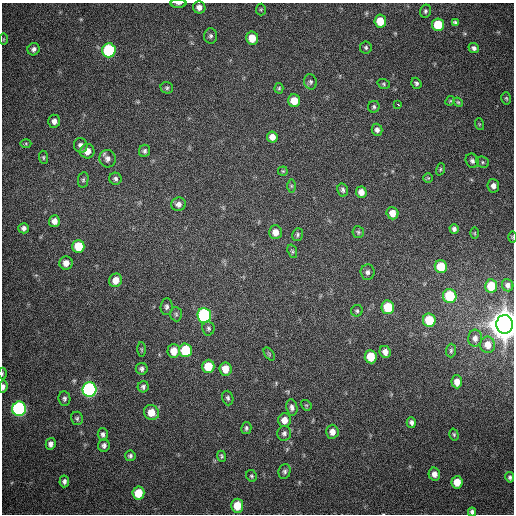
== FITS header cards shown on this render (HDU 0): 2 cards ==
NAXIS1  =                  512
NAXIS2  =                  512

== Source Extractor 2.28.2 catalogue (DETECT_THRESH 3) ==
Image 512 x 512 px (HDU 0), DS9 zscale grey, 1 PNG px = 1 image px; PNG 516 x 516 px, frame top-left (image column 1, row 512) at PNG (2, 3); each listed source drawn as its Kron ellipse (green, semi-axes under 4 px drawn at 4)
Background 408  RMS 11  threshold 32.4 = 3 sigma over >= 5 px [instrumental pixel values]
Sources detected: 117; all 117 listed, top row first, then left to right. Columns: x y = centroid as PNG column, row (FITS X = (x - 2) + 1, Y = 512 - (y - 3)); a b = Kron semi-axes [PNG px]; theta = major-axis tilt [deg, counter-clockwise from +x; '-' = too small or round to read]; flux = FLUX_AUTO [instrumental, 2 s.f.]
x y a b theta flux
179 3 8 3 1 1.6e+03
199 7 6 6 - 4.1e+03
261 9 6 5 - 1.0e+03
425 11 7 5 76 1.5e+03
380 21 6 6 - 1.6e+04
455 22 4 3 - 1.3e+03
438 25 6 6 - 2.7e+04
211 36 7 6 - 1.9e+03
252 38 6 6 - 1.2e+04
3 39 6 3 89 7.8e+02
366 47 6 6 - 1.5e+03
474 48 5 5 - 2.2e+03
34 49 6 6 - 2.5e+03
109 50 7 6 - 7.7e+04
310 82 8 6 -77 1.8e+03
416 83 6 5 - 1.6e+03
384 84 6 4 -19 1.1e+03
167 88 6 5 - 1.4e+03
279 88 5 4 - 9.5e+02
506 98 6 4 -74 1.0e+03
294 101 6 6 - 1.2e+04
450 101 5 4 - 7.7e+02
458 102 5 4 - 9.0e+02
398 105 3 3 - 3.4e+03
374 107 6 5 - 1.4e+03
54 121 6 6 - 3.6e+03
479 124 6 4 -72 8.5e+02
377 130 6 5 - 2.6e+03
272 137 5 5 - 5.2e+03
26 143 5 3 - 6.9e+02
81 145 7 6 - 3.2e+03
87 151 7 7 - 6.7e+03
145 151 6 5 - 1.7e+03
43 157 7 4 -84 1.1e+03
107 159 9 8 - 3.6e+03
472 161 7 6 - 2.1e+03
483 162 7 5 -22 1.2e+03
440 169 6 4 71 9.5e+02
283 171 4 4 - 8.5e+02
428 178 5 5 - 9.5e+02
115 179 6 6 - 1.9e+03
83 180 8 5 80 1.4e+03
291 186 6 4 -90 1.0e+03
493 186 7 6 - 3.5e+03
343 190 7 5 -77 1.6e+03
361 192 6 5 - 5.3e+03
178 204 7 7 - 3.3e+03
392 213 6 6 - 7.4e+03
54 221 6 5 - 4.4e+03
24 228 5 5 - 2.4e+03
454 229 5 4 - 2.2e+03
275 232 7 6 - 6.3e+03
358 232 6 6 - 1.2e+03
475 233 5 3 - 7.3e+02
297 235 6 5 - 1.4e+03
512 237 5 3 - 6.6e+02
78 246 6 6 - 1.8e+04
292 251 7 4 -72 1.2e+03
66 263 6 6 - 5.5e+03
441 267 6 6 - 2.2e+04
367 272 7 7 - 2.3e+03
115 280 7 6 - 7.4e+03
508 285 6 5 - 2.7e+03
491 286 7 6 - 2.0e+04
450 296 7 6 - 3.5e+04
167 307 8 6 84 2.1e+03
388 307 7 6 - 2.7e+04
357 311 6 5 - 1.4e+03
176 314 7 5 -86 1.5e+03
204 315 7 7 - 1.1e+05
429 320 7 6 - 2.4e+04
505 324 9 8 - 2.2e+06
208 328 7 6 - 1.6e+03
475 338 8 7 - 3.2e+03
488 345 8 7 - 6.5e+03
141 349 7 3 -89 8.8e+02
186 350 7 6 - 3.2e+04
174 351 7 6 - 9.4e+03
451 351 7 5 87 1.4e+03
385 352 6 5 - 4.0e+03
269 354 7 4 -54 1.0e+03
371 357 6 6 - 1.7e+04
208 366 7 6 - 1.7e+04
142 369 6 6 - 2.1e+03
225 369 6 6 - 1.1e+04
2 373 6 3 89 6.8e+02
457 382 6 5 - 5.5e+03
3 387 6 4 85 2.4e+03
143 387 5 5 - 1.7e+03
89 390 7 7 - 2.0e+05
228 398 7 5 -71 1.6e+03
64 399 7 6 - 1.8e+03
306 405 6 4 -40 9.2e+02
292 408 8 5 -81 2.8e+03
19 409 7 7 - 1.7e+05
151 412 8 7 - 1.0e+04
77 418 7 6 - 1.5e+03
284 420 7 6 - 6.5e+03
411 422 5 4 - 2.1e+03
246 428 6 5 - 1.5e+03
332 432 7 6 - 5.0e+03
284 433 7 7 - 2.4e+03
103 434 6 5 - 2.2e+03
454 435 6 4 -74 1.1e+03
51 444 6 5 - 2.9e+03
104 445 6 6 - 2.4e+03
130 456 5 5 - 1.6e+03
221 456 5 4 - 1.1e+03
285 471 7 6 - 2.0e+03
434 474 6 5 - 4.1e+03
252 476 6 5 - 1.2e+03
510 477 5 4 - 1.6e+03
64 481 6 5 - 2.2e+03
457 482 6 5 - 1.1e+04
138 493 6 6 - 1.9e+04
237 506 7 6 - 1.6e+04
472 512 4 4 - 1.8e+03
At the frame edge (FLAGS 8, measured only in part): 6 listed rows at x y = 179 3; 512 237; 505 324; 2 373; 3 387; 472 512